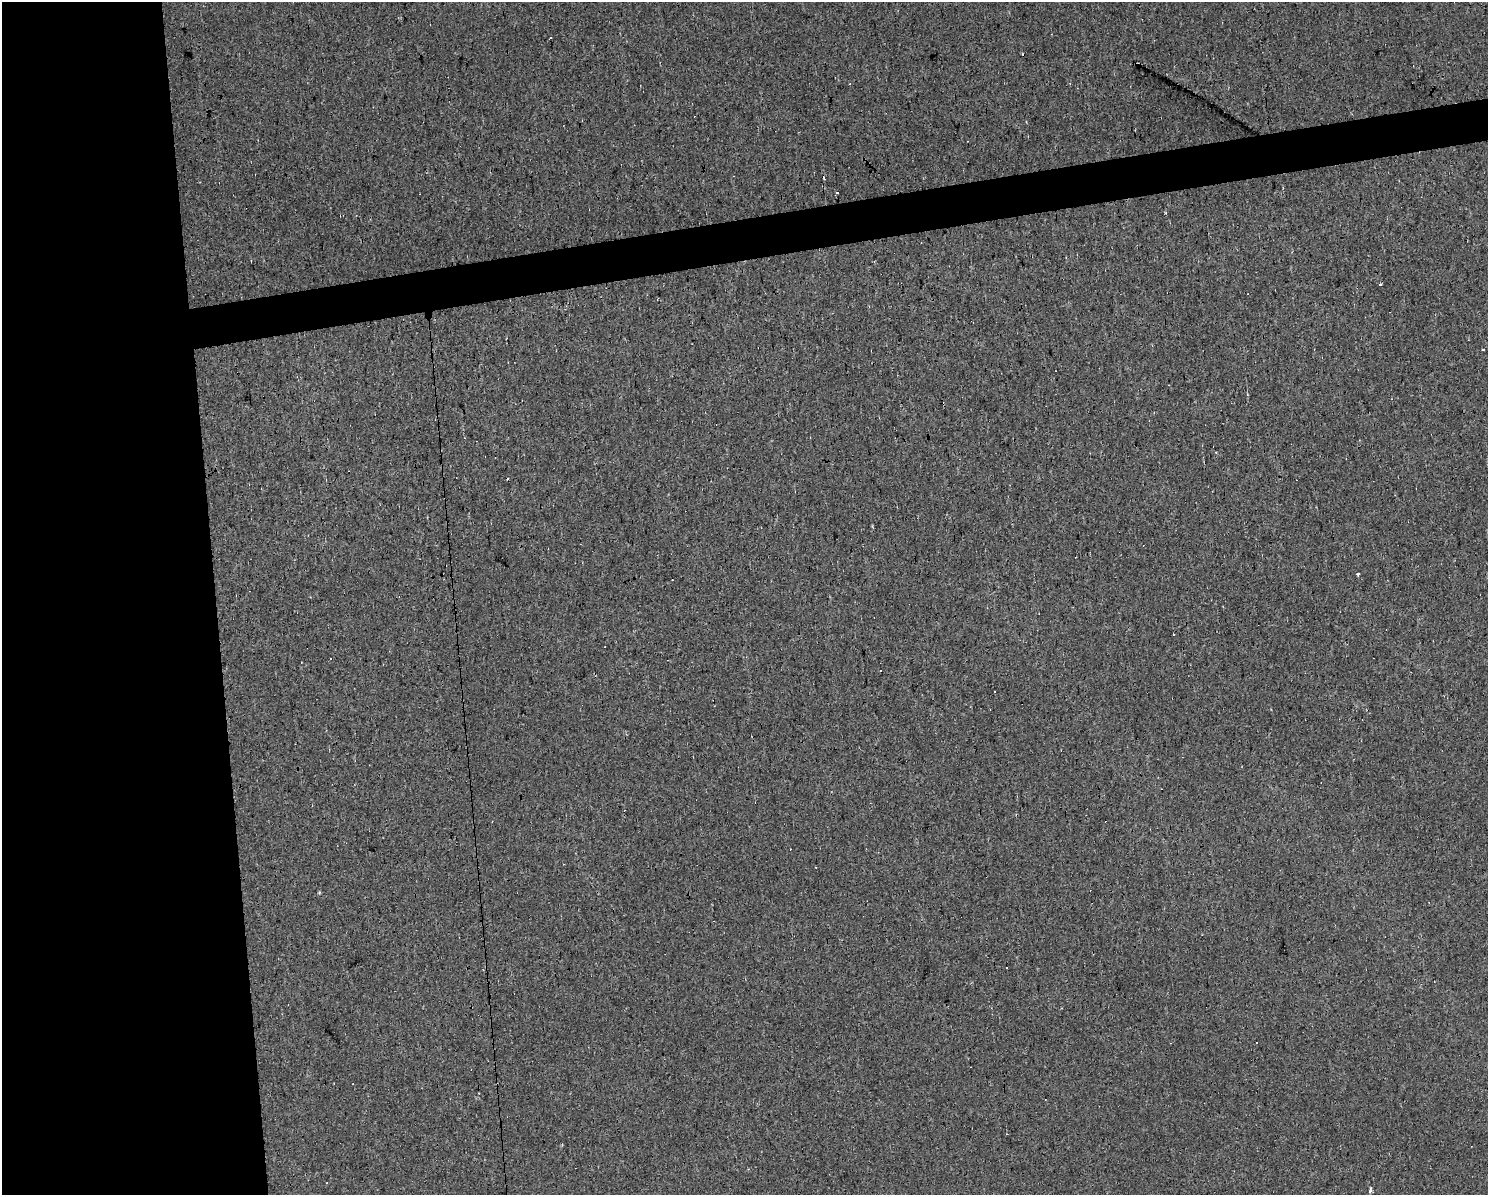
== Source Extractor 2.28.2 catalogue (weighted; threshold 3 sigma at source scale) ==
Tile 7 of 3 x 4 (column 1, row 3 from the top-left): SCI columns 63-1548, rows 1194-2386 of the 4537 x 4771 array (HDU 1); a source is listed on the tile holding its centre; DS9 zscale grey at full resolution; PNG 1490 x 1197 px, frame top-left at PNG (2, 2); no overlay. Shown black and unused: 18% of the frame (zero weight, under 2 of 3 exposures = <1% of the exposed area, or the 3 px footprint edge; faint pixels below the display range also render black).
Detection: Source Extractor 2.28.2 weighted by HDU 2 'WHT'; one run over the whole footprint, this tile lists its part. Background 0.0262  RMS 0.0059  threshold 0.0264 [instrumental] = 3 sigma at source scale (4.5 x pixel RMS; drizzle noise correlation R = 1.50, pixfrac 1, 0.0396/0.0396 arcsec/px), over >= 5 px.
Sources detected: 22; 11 cosmic-ray / hot-pixel residue — not listed; the other 11 listed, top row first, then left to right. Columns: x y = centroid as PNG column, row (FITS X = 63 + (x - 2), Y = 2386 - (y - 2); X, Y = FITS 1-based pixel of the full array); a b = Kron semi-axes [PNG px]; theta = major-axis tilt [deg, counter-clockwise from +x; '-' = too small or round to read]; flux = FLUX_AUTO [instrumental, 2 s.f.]
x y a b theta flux
850 84 3 2 - 0.4
838 192 3 3 - 2.5
1380 284 3 3 - 1.5
1483 350 3 2 - 0.69
1358 574 3 3 - 1
672 580 2 2 - 0.33
995 691 3 3 - 1.1
816 867 2 2 - 0.51
1006 967 3 2 - 1.4
1256 1043 3 3 - 13
1370 1190 4 3 - 6.5
Unlisted compact peaks at least as high as the median listed source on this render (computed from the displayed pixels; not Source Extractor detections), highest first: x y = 319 892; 1026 122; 1247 394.